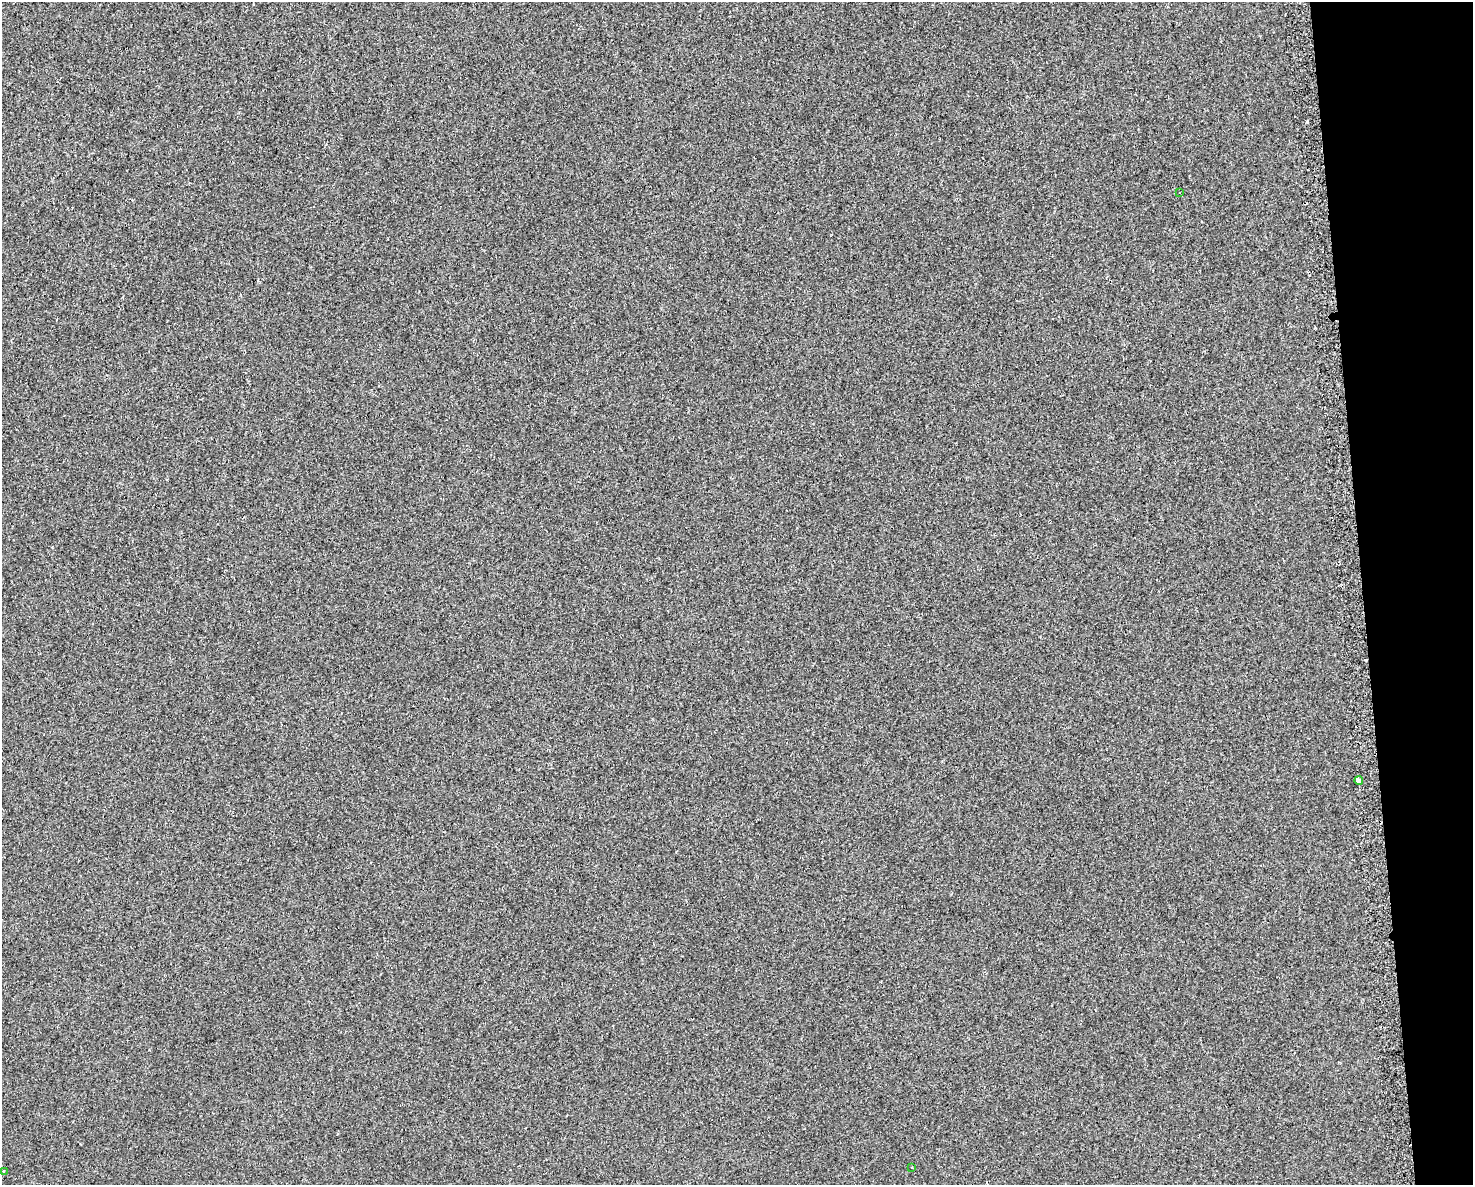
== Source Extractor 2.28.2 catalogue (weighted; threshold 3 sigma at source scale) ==
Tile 9 of 3 x 4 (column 3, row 3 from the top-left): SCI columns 3036-4506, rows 1223-2405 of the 4556 x 4811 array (HDU 1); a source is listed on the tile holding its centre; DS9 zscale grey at full resolution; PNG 1475 x 1187 px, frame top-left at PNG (2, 2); each listed source drawn as its Kron ellipse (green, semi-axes under 4 px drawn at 4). Shown black and unused: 8% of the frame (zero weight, under 2 of 3 exposures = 3% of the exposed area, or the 3 px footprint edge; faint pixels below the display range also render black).
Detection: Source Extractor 2.28.2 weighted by HDU 2 'WHT'; one run over the whole footprint, this tile lists its part. Background 0.00878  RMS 0.0068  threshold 0.0306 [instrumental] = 3 sigma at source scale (4.5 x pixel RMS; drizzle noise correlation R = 1.50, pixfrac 1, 0.0396/0.0396 arcsec/px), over >= 5 px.
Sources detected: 6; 2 cosmic-ray / hot-pixel residue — neither listed nor drawn; the other 4 listed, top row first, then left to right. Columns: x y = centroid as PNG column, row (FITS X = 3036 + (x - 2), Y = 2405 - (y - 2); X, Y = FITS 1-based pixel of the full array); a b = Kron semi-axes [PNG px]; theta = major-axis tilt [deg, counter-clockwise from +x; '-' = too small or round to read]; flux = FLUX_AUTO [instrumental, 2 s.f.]
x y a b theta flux
1180 192 3 2 - 0.73
1359 780 4 3 - 45
912 1168 3 2 - 0.61
3 1172 3 3 - 1.7